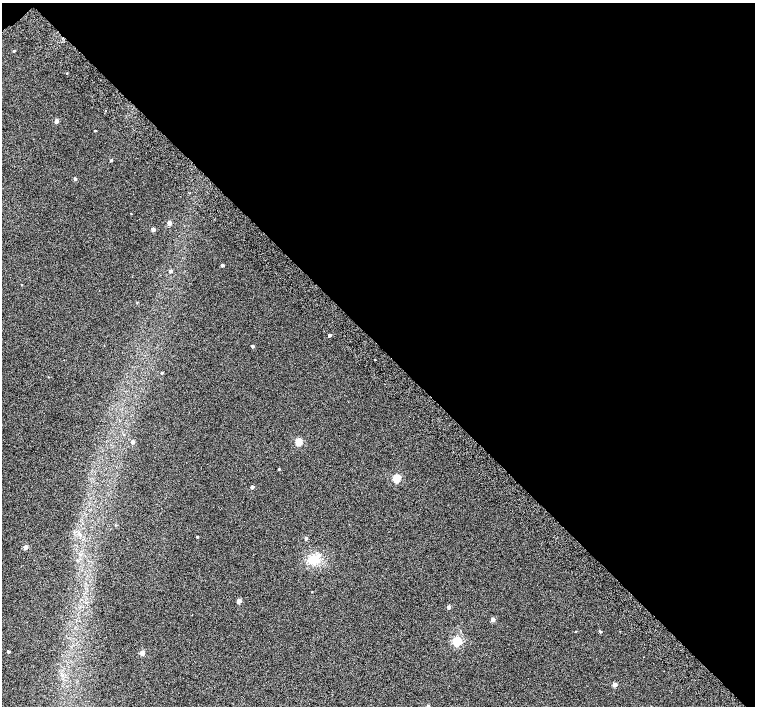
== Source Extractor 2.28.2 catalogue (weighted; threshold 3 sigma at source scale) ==
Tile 3 of 4 x 4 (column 3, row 1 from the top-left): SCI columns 3063-4567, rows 4487-5894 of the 6118 x 6093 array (HDU 1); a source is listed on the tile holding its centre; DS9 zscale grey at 2 x 2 block average (1 PNG px = mean of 2 x 2 image px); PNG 757 x 708 px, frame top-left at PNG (2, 3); no overlay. Shown black and unused: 49% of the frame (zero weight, under 2 of 3 exposures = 3% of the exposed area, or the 3 px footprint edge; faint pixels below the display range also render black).
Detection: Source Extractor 2.28.2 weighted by HDU 2 'WHT'; one run over the whole footprint, this tile lists its part. Background 0.0626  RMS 0.052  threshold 0.234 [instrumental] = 3 sigma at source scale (4.5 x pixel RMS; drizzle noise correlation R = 1.50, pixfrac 1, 0.0396/0.0396 arcsec/px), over >= 5 px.
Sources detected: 42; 2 cosmic-ray / hot-pixel residue — not listed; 1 inside a brighter listed object's ellipse — not listed separately; the other 39 listed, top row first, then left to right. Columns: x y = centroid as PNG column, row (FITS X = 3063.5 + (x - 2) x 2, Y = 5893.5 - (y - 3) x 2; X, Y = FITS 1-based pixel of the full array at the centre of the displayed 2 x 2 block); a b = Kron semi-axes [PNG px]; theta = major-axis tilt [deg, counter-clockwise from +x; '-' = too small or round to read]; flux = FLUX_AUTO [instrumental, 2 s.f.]
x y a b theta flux
14 51 2 2 - 15
67 73 3 2 - 6.4
56 121 3 3 - 81
95 131 2 2 - 9.4
111 160 3 2 - 15
75 179 3 3 - 25
131 214 2 2 - 5.9
169 223 3 3 - 82
153 229 3 3 - 55
222 265 2 2 - 28
171 271 3 3 - 29
21 285 2 2 - 5
137 302 2 2 - 7.5
329 335 2 2 - 39
253 346 3 3 - 19
162 373 3 2 - 15
48 377 2 2 - 5.1
124 434 3 2 - 6.7
133 442 3 3 - 41
299 442 3 3 - 390
279 469 2 2 - 12
397 478 3 3 - 590
252 487 3 2 - 29
115 525 3 2 - 7.5
197 537 2 2 - 14
306 538 3 2 - 26
25 547 3 3 - 110
314 559 12 10 -2 180
312 592 2 2 - 5.3
239 601 3 3 - 120
449 607 3 3 - 36
493 619 3 3 - 81
576 631 2 2 - 5.9
600 631 3 3 - 15
457 641 3 3 - 900
8 652 2 2 - 22
142 653 3 3 - 130
615 684 3 3 - 98
428 706 3 2 - 29
Isophote crosses this tile's border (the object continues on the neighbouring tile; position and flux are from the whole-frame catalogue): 1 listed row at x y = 428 706